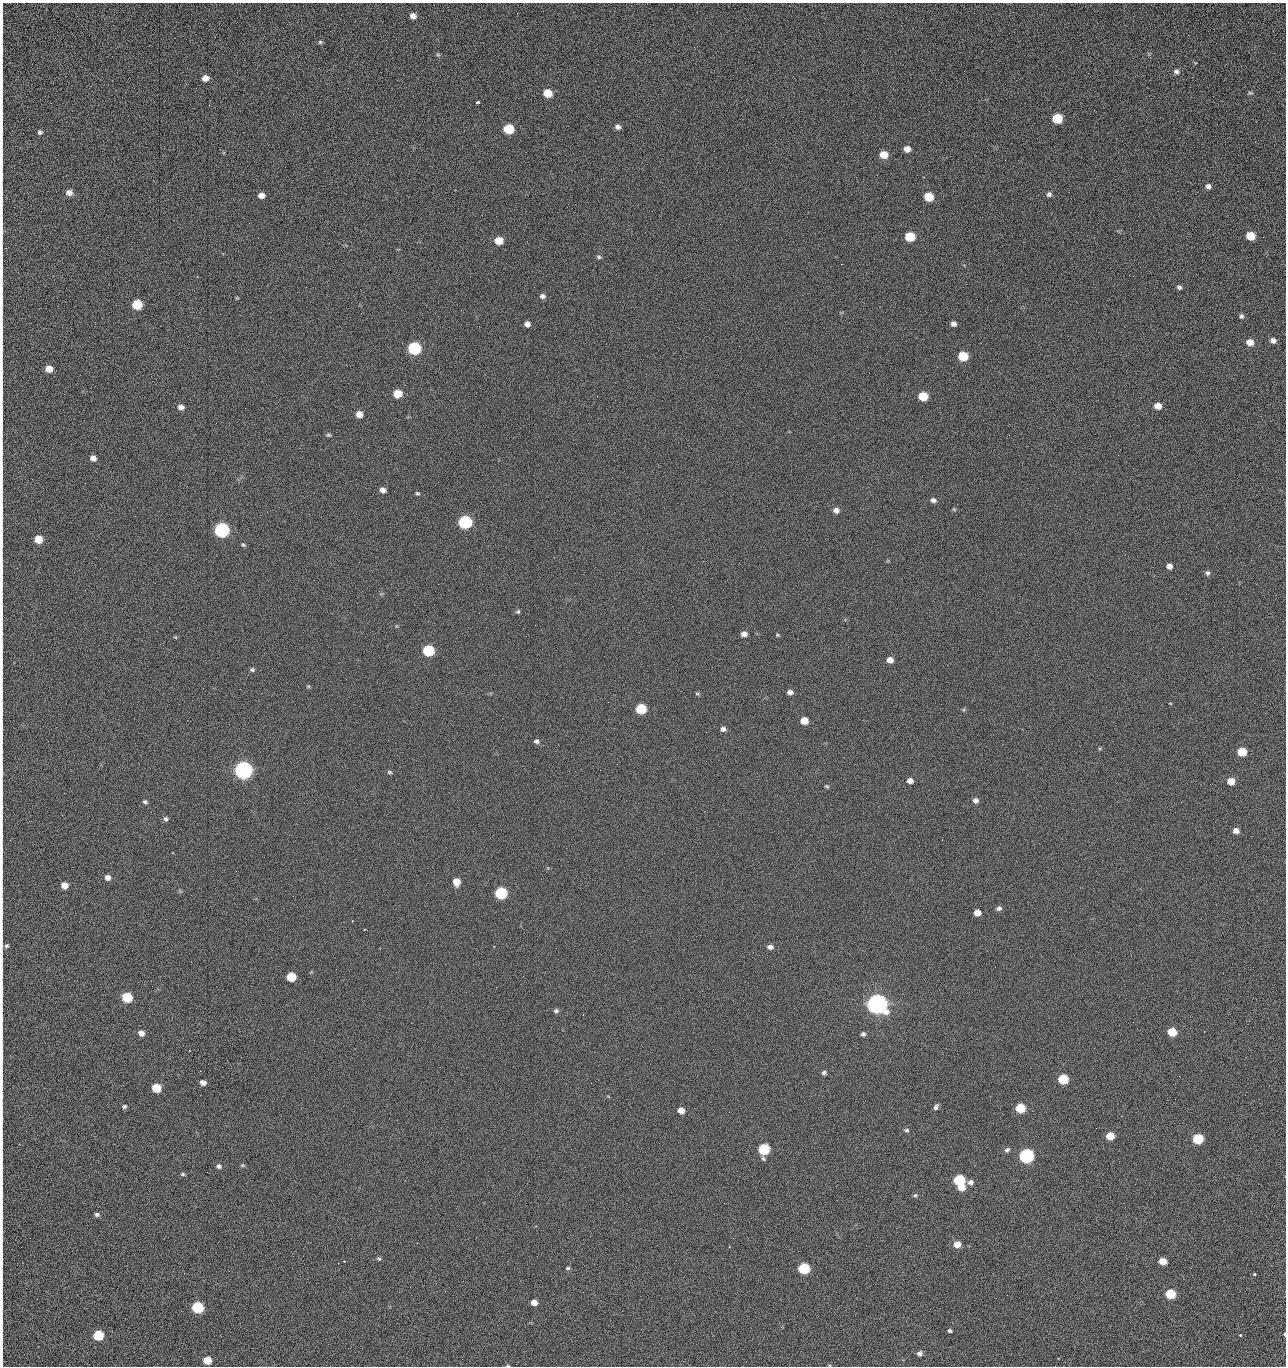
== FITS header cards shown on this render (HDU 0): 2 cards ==
NAXIS1  =                 1284 /fastest changing axis
NAXIS2  =                 1364 /next to fastest changing axis

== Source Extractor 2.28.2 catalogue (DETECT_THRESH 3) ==
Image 1284 x 1364 px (HDU 0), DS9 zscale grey, 1 PNG px = 1 image px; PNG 1288 x 1368 px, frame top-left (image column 1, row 1364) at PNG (2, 3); no overlay
Background 125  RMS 14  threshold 43.5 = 3 sigma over >= 5 px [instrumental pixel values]
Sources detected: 210; all 210 listed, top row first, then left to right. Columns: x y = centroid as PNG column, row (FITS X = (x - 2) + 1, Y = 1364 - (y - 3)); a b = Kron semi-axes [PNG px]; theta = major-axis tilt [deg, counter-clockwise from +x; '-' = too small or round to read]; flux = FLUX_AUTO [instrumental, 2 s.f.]
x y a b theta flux
413 16 7 6 - 5.1e+03
2 20 23 2 90 3.9e+03
1188 35 2 2 - 1.2e+03
320 42 6 5 - 1.5e+03
438 55 6 4 -1 1.4e+03
2 70 20 2 90 3.9e+03
1176 71 7 6 - 2.9e+03
205 78 6 5 - 8.0e+03
2 87 13 2 90 2.6e+03
548 93 6 6 - 2.2e+04
1250 93 8 4 -8 1.3e+03
478 102 4 3 - 2.2e+03
1057 118 7 6 - 4.3e+04
2 119 12 2 90 1.5e+03
1179 122 2 2 - 1.3e+03
618 127 6 5 - 3.8e+03
509 129 7 6 - 5.3e+04
40 132 5 5 - 2.2e+03
907 149 6 6 - 6.6e+03
884 155 7 6 - 1.6e+04
1005 160 2 2 - 1.3e+03
1041 161 2 2 - 1.8e+03
2 164 11 2 90 1.6e+03
856 177 2 2 - 2.4e+03
923 177 2 2 - 3.0e+04
1208 186 7 6 - 3.8e+03
69 193 7 6 - 5.5e+03
1049 194 6 6 - 2.6e+03
261 195 6 5 - 5.9e+03
929 197 6 6 - 2.8e+04
2 201 8 2 90 1.2e+03
1123 202 3 2 - 9.1e+02
2 220 16 2 90 2.8e+03
1251 236 6 6 - 2.4e+04
910 237 7 6 - 4.1e+04
1263 237 3 2 - 8.4e+02
499 241 6 6 - 1.9e+04
599 257 6 5 - 1.8e+03
841 264 2 2 - 2.7e+04
2 270 20 2 90 3.6e+03
656 275 2 2 - 6.3e+02
306 287 3 2 - 7.2e+02
1179 287 5 4 - 2.4e+03
1208 290 2 2 - 6.8e+02
542 296 6 6 - 3.2e+03
2 303 16 2 90 2.8e+03
137 304 6 6 - 5.1e+04
1241 316 6 6 - 2.2e+03
849 322 3 2 - 7.7e+02
710 323 2 2 - 3.4e+03
527 324 5 5 - 4.9e+03
953 324 5 4 - 3.8e+03
1096 330 2 2 - 5.6e+02
2 335 14 2 90 2.6e+03
1273 341 6 6 - 4.4e+03
1250 342 7 6 - 9.9e+03
739 346 2 2 - 4.4e+02
414 348 7 6 - 1.6e+05
963 356 7 6 - 3.9e+04
350 366 2 2 - 2.4e+03
49 369 6 5 - 1.1e+04
2 383 9 2 90 1.2e+03
1256 392 2 2 - 1.0e+03
397 394 6 6 - 2.0e+04
923 396 6 6 - 3.3e+04
1158 406 6 6 - 9.8e+03
181 407 7 5 -9 4.6e+03
359 414 6 6 - 9.3e+03
328 435 6 5 - 1.5e+03
1009 435 3 2 - 1.5e+03
1027 446 2 2 - 5.5e+02
186 447 2 2 - 2.9e+03
2 453 10 2 90 1.7e+03
93 458 5 5 - 5.6e+03
85 483 2 2 - 9.5e+02
383 490 6 5 - 4.9e+03
417 493 5 4 - 1.4e+03
933 500 6 5 - 3.3e+03
779 509 2 2 - 4.9e+02
954 509 6 3 -20 1.1e+03
836 510 7 6 - 4.9e+03
2 512 29 2 90 5.0e+03
465 522 7 6 - 2.0e+05
222 530 7 6 - 3.2e+05
38 539 6 6 - 1.9e+04
243 545 5 5 - 1.5e+03
1169 566 6 5 - 5.1e+03
1207 573 7 6 - 2.3e+03
2 579 12 2 90 2.1e+03
518 611 6 5 - 1.5e+03
2 616 13 2 90 1.7e+03
744 634 6 5 - 5.3e+03
777 635 5 4 - 1.2e+03
175 637 5 3 - 9.7e+02
428 650 7 6 - 8.9e+04
890 660 6 5 - 7.3e+03
252 670 6 5 - 1.9e+03
308 686 5 4 - 1.1e+03
790 692 6 5 - 4.1e+03
697 694 7 4 -8 1.4e+03
1170 703 4 3 - 6.7e+02
641 709 6 6 - 5.6e+04
804 721 6 5 - 1.4e+04
2 726 11 2 90 1.7e+03
723 729 6 5 - 3.6e+03
537 741 6 5 - 2.5e+03
543 745 2 2 - 3.5e+03
1100 748 6 3 19 1.1e+03
1242 752 6 6 - 2.7e+04
706 761 2 2 - 2.2e+03
617 764 2 2 - 2.6e+03
243 770 7 7 - 7.3e+05
389 772 6 4 -15 1.5e+03
2 773 18 2 90 2.6e+03
910 781 6 5 - 5.7e+03
1231 781 6 6 - 1.3e+04
827 786 6 4 -21 1.2e+03
976 800 6 6 - 4.0e+03
145 802 5 4 - 1.8e+03
2 818 9 2 90 1.4e+03
166 819 6 5 - 2.3e+03
1236 831 6 5 - 5.8e+03
2 850 10 2 90 1.6e+03
107 877 6 6 - 5.3e+03
456 882 6 6 - 1.3e+04
64 885 6 5 - 9.6e+03
501 893 7 6 - 1.2e+05
999 908 6 5 - 2.9e+03
2 913 12 2 90 2.0e+03
977 913 6 5 - 9.0e+03
365 929 2 2 - 7.2e+02
6 946 6 6 - 2.1e+03
494 946 2 2 - 5.9e+02
770 947 7 6 - 3.7e+03
2 959 8 2 90 1.5e+03
523 976 2 2 - 2.1e+03
291 977 6 6 - 3.3e+04
2 987 9 2 90 1.5e+03
127 997 6 6 - 5.2e+04
877 1004 8 7 - 1.3e+06
556 1011 6 5 - 2.1e+03
2 1018 17 2 90 2.8e+03
411 1023 2 2 - 5.4e+03
1172 1032 6 6 - 2.8e+04
141 1033 6 6 - 6.2e+03
863 1034 5 5 - 2.4e+03
857 1048 2 2 - 1.4e+03
189 1050 2 2 - 7.2e+02
1245 1057 2 2 - 1.9e+03
2 1059 18 2 90 3.3e+03
824 1073 6 5 - 2.3e+03
1179 1076 2 2 - 2.7e+03
1063 1079 6 6 - 4.7e+04
203 1083 5 4 - 5.5e+03
156 1088 6 6 - 3.0e+04
124 1106 5 4 - 1.8e+03
936 1107 8 5 60 2.7e+03
1020 1108 6 6 - 4.4e+04
2 1109 10 2 90 1.6e+03
681 1110 6 5 - 8.7e+03
729 1112 2 2 - 9.2e+02
1096 1128 2 2 - 3.7e+02
907 1130 6 5 - 1.8e+03
91 1135 2 2 - 2.6e+03
1110 1136 6 5 - 1.6e+04
1198 1139 6 6 - 5.8e+04
571 1149 2 2 - 9.1e+02
764 1149 7 7 - 7.9e+04
1007 1150 7 5 30 2.5e+03
2 1154 11 2 90 1.6e+03
1026 1156 7 6 - 2.8e+05
242 1165 6 5 - 1.3e+03
219 1166 7 6 - 2.7e+03
2 1173 10 2 90 1.6e+03
183 1174 6 5 - 1.4e+03
959 1180 7 6 - 8.4e+04
971 1182 7 6 - 3.9e+03
961 1187 7 6 - 1.0e+04
915 1195 6 4 21 1.5e+03
97 1214 6 5 - 2.3e+03
280 1219 2 2 - 2.1e+03
476 1237 2 2 - 1.7e+04
308 1242 3 2 - 2.0e+03
417 1243 2 2 - 5.5e+03
957 1244 7 6 - 9.0e+03
379 1259 6 4 -2 1.5e+03
2 1260 18 2 90 3.0e+03
344 1261 2 2 - 6.0e+02
1163 1261 6 5 - 1.3e+04
568 1268 5 4 - 1.5e+03
804 1268 7 6 - 8.0e+04
1254 1274 3 3 - 3.6e+03
583 1292 2 2 - 3.9e+02
1170 1294 6 6 - 4.6e+04
996 1298 2 2 - 2.8e+03
534 1303 5 5 - 7.3e+03
2 1306 18 2 90 2.2e+03
197 1307 7 6 - 9.9e+04
622 1311 2 2 - 7.3e+02
950 1331 4 3 - 1.7e+03
578 1332 2 2 - 3.4e+03
1285 1334 5 3 - 1.2e+03
98 1335 6 6 - 5.3e+04
1240 1335 3 3 - 2.3e+03
2 1350 17 2 90 3.0e+03
920 1353 5 5 - 3.4e+03
1058 1358 3 2 - 5.4e+02
207 1360 6 5 - 1.8e+04
508 1366 4 3 - 9.3e+02
1055 1366 2 2 - 2.2e+03
At the frame edge (FLAGS 8, measured only in part): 33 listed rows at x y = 2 20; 2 70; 2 87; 2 119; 2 164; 2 201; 2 220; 2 270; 2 303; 2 335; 2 383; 2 453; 2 512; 2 579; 2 616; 2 726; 2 773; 2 818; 2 850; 2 913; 2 959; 2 987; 2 1018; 2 1059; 2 1109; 2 1154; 2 1173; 2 1260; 2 1306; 1285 1334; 2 1350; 508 1366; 1055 1366

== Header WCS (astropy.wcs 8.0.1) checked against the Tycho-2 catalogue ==
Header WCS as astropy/WCSLIB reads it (CRVAL/CRPIX/CD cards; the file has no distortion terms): RA---TAN/DEC--TAN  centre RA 15:41:40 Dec +51:59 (235.42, +51.99 deg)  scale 1.26 arcsec/px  FOV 26.9' x 28.5'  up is +92 deg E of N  parity flipped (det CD > 0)
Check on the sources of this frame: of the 60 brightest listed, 10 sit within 2.0 arcsec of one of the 11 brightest Tycho-2 stars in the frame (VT <= 12.29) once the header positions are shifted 0.44 arcsec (0.24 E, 0.37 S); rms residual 0.73 arcsec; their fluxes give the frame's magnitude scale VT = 24.51 - 2.5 log10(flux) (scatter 0.29 mag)
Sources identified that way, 10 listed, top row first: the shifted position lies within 2.0 arcsec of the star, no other Tycho-2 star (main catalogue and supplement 1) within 4.0 arcsec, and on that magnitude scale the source's flux lands within +1.5 / -3 mag of the star's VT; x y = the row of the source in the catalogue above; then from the Tycho-2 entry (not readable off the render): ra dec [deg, ICRS J2000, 3 dp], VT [Tycho-2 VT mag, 2 dp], TYC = Tycho-2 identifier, HIP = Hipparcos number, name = IAU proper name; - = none
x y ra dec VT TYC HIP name
414 348 235.614 +52.064 11.61 3489-1132-1 - -
465 522 235.514 +52.049 11.19 3489-1407-1 - -
222 530 235.515 +52.133 11.12 3489-1380-1 - -
243 770 235.378 +52.130 9.31 3489-1322-1 76850 -
501 893 235.303 +52.042 11.52 3489-958-1 - -
877 1004 235.232 +51.912 9.59 3489-824-1 - -
1026 1156 235.143 +51.862 10.97 3489-1016-1 - -
959 1180 235.131 +51.886 12.29 3489-908-1 - -
804 1268 235.084 +51.941 11.45 3489-1346-1 - -
197 1307 235.075 +52.152 11.74 3489-912-1 - -